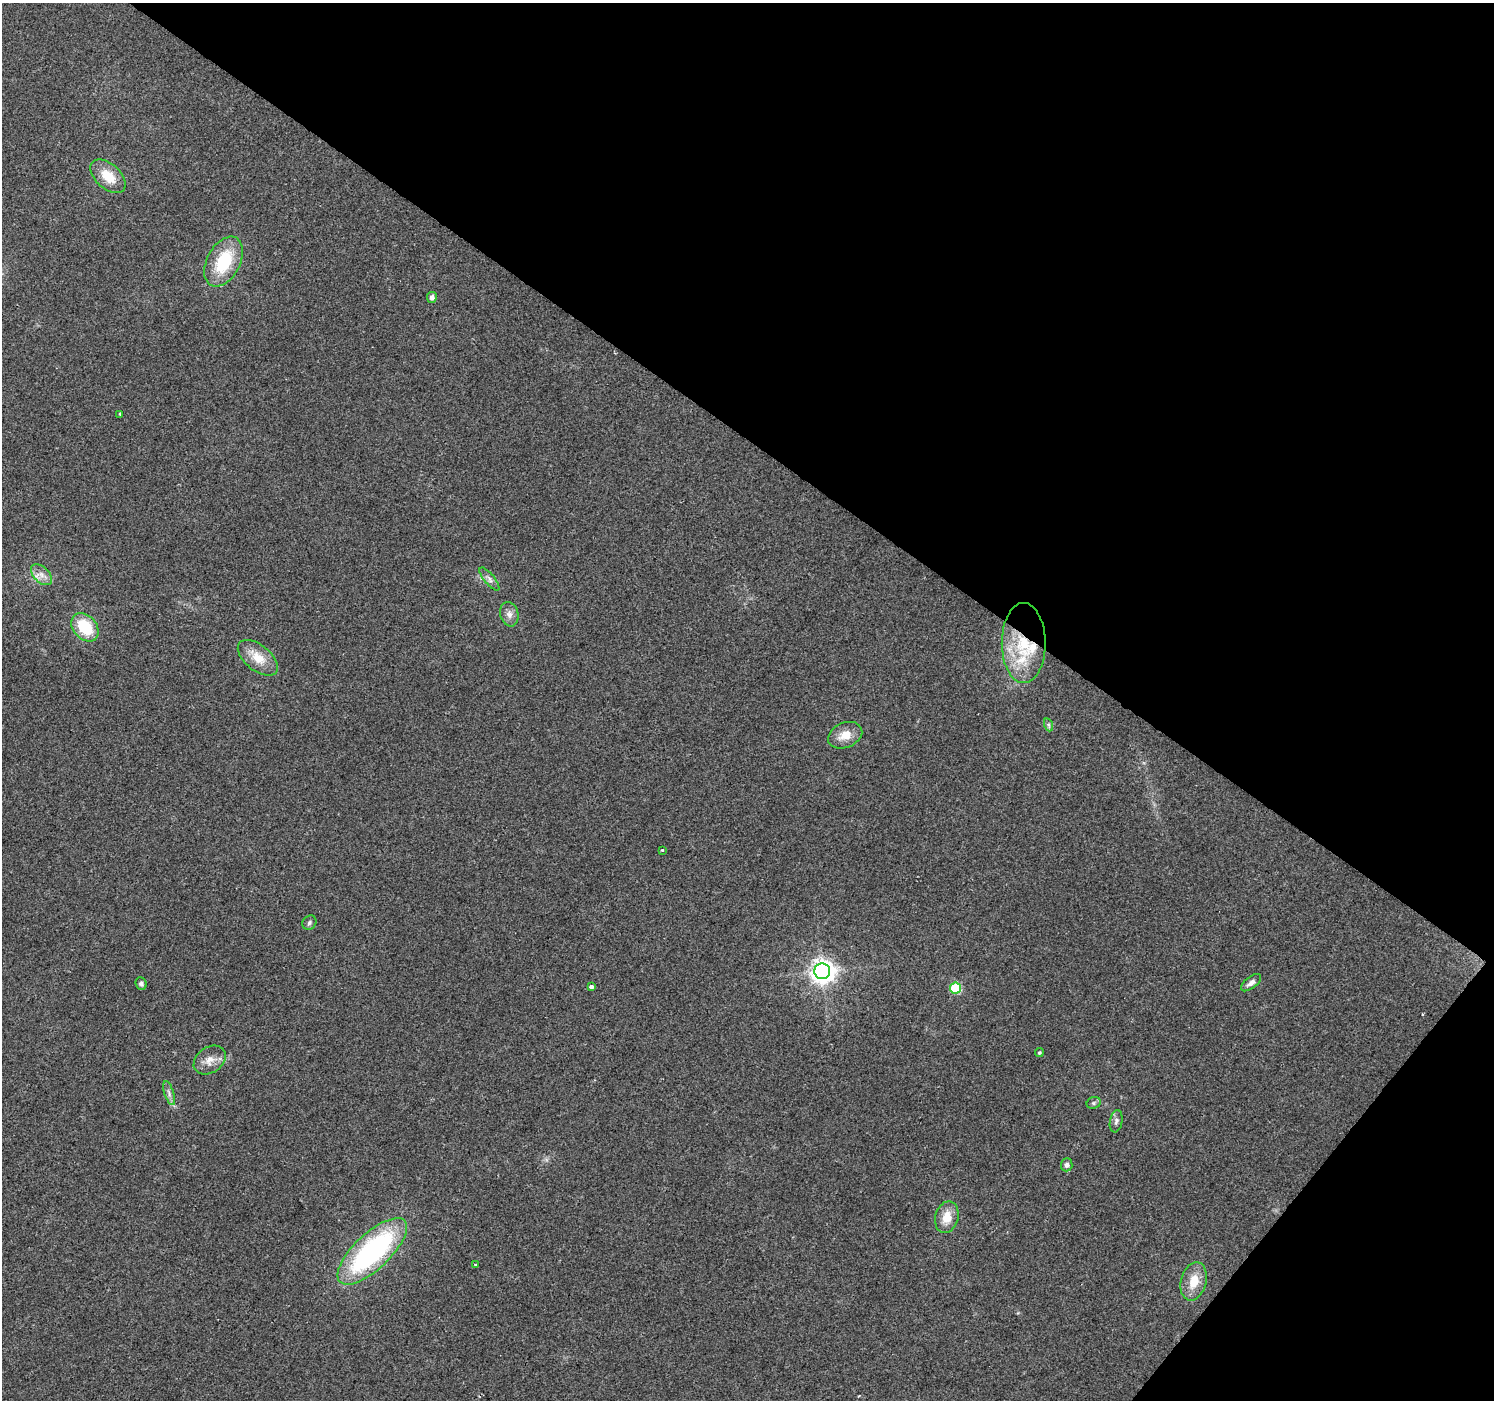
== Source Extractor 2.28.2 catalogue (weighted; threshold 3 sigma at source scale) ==
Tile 8 of 4 x 4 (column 4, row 2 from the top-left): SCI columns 4477-5968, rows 2972-4369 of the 5973 x 6011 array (HDU 1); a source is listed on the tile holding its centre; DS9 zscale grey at full resolution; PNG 1496 x 1402 px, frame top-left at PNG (2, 3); each listed source drawn as its Kron ellipse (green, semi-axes under 4 px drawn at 4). Shown black and unused: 35% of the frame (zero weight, under 2 of 3 exposures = <1% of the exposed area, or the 3 px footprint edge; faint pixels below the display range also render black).
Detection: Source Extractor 2.28.2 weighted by HDU 2 'WHT'; one run over the whole footprint, this tile lists its part. Background 0.0867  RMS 0.0092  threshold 0.0416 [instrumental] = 3 sigma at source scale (4.5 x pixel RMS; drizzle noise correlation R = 1.50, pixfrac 1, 0.0396/0.0396 arcsec/px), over >= 5 px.
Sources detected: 31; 2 inside a brighter listed object's ellipse — not listed separately; the other 29 listed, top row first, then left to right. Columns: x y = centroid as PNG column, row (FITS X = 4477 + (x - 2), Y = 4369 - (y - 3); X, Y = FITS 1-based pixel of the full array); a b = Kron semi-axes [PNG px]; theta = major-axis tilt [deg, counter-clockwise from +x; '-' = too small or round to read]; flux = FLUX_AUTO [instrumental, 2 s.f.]
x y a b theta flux
108 176 21 12 -42 22
224 262 27 16 62 47
432 297 5 5 - 3.9
120 414 3 3 - 0.93
41 575 12 7 -45 6.7
489 579 14 5 -51 4.2
509 614 12 9 -76 5.6
85 627 16 11 -48 36
1024 643 40 22 -90 58
258 658 23 12 -39 18
1049 725 7 4 -71 1.7
845 735 18 12 23 13
662 850 4 3 - 0.89
309 923 7 6 - 2.2
822 971 8 8 - 780
1251 983 12 5 38 4.4
141 984 6 5 - 2.3
591 987 3 3 - 18
955 988 5 5 - 57
1039 1053 4 4 - 1.3
210 1060 17 12 35 10
169 1093 12 4 -72 3.6
1094 1103 7 5 21 2
1116 1121 11 6 80 3.3
1067 1165 6 6 - 2.9
947 1217 16 11 75 15
372 1251 44 18 43 180
475 1264 3 2 - 1.3
1194 1281 19 12 75 18
Overlapping masked pixels (flux is a lower limit): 1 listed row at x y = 1024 643